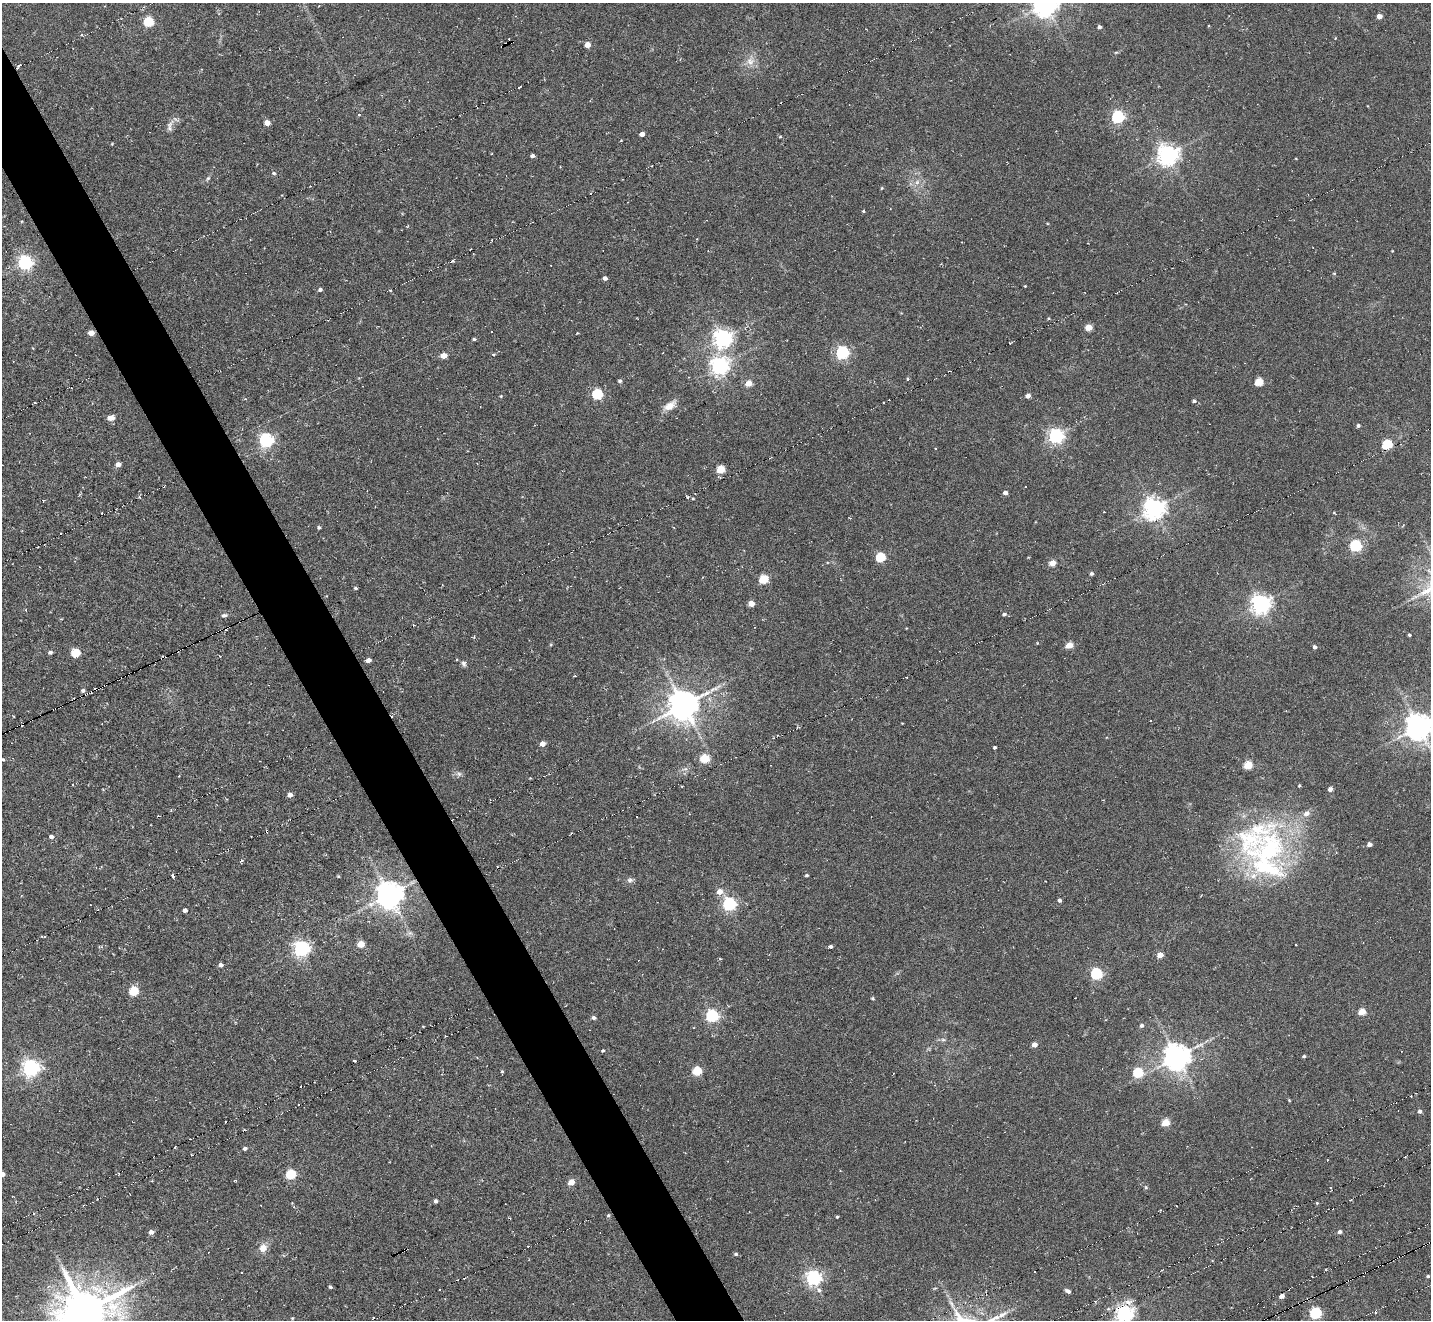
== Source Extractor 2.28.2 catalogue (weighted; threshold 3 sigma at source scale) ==
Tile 11 of 4 x 4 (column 3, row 3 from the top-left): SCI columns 2889-4317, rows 1614-2931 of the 5747 x 5738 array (HDU 1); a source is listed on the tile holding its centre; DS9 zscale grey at full resolution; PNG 1433 x 1322 px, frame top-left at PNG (2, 3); no overlay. Shown black and unused: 4% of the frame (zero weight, under 6 of 11 exposures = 2% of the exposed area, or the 3 px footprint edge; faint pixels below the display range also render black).
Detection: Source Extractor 2.28.2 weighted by HDU 2 'WHT'; one run over the whole footprint, this tile lists its part. Background -0.42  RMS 0.008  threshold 0.0326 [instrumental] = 3 sigma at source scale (4.09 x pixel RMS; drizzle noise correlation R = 1.36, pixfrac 0.8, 0.05/0.05 arcsec/px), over >= 5 px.
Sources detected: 215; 38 cosmic-ray / hot-pixel residue — not listed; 5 inside a brighter listed object's ellipse — not listed separately; the other 172 listed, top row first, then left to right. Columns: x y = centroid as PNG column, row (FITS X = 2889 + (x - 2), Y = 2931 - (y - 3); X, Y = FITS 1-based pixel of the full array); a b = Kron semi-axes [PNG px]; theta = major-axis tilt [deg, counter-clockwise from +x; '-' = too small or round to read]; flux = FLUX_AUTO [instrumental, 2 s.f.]
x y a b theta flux
1045 4 9 8 - 800
1379 16 4 4 - 6.4
148 22 5 5 - 52
1099 27 4 3 - 2
587 45 4 4 - 8.3
1116 52 6 3 19 0.83
750 61 12 11 - 6.8
19 66 4 3 - 2.8
520 87 3 2 - 1
359 115 4 4 - 0.77
1118 117 6 5 - 130
267 123 4 4 - 7.9
170 126 19 7 77 4.1
642 134 4 4 - 4
780 137 4 4 - 0.77
1168 155 7 7 - 500
532 156 4 3 - 2.3
274 173 6 4 -18 1.4
208 178 8 4 54 1.4
917 182 8 5 46 2.5
882 188 4 4 - 0.68
863 211 3 3 - 0.74
1392 251 3 2 - 0.5
25 262 6 6 - 200
451 262 4 3 - 1.5
1334 273 5 3 - 0.65
605 278 4 4 - 2.3
1025 286 3 3 - 0.58
320 289 4 4 - 1.9
1049 318 4 4 - 0.74
1089 327 5 4 - 14
91 333 5 4 - 7.1
723 338 7 6 - 370
474 339 4 3 - 1.2
842 352 6 5 - 140
493 354 4 3 - 1.4
443 355 5 4 - 9.7
719 366 7 6 - 340
907 379 4 4 - 0.85
620 381 4 4 - 1.5
1259 382 5 4 - 26
749 383 5 5 - 8.9
597 394 5 5 - 61
501 396 4 4 - 0.66
1028 396 4 4 - 4.4
1194 401 5 4 - 1.5
670 406 17 8 35 7
111 418 9 6 8 3.6
1358 426 4 4 - 1.8
1056 436 6 6 - 220
266 440 6 6 - 180
1387 444 5 5 - 52
118 464 5 4 - 4.4
721 469 5 5 - 24
1005 492 4 4 - 4.2
139 496 4 3 - 1.3
688 497 4 3 - 1
693 499 4 3 - 0.58
1154 508 7 7 - 560
1334 513 4 3 - 0.6
319 527 4 3 - 1.3
1355 545 5 5 - 98
880 557 5 5 - 42
1052 563 5 4 - 11
1091 574 4 4 - 1.6
763 579 5 5 - 34
355 588 4 3 - 1.1
751 603 4 4 - 10
1261 604 7 6 - 430
26 610 4 3 - 0.53
1004 614 5 4 - 1.9
224 615 9 5 12 1.8
1409 635 3 3 - 1.1
551 645 4 4 - 0.78
1069 645 5 4 - 15
1315 647 4 4 - 1.8
50 652 5 4 - 1.7
75 653 5 5 - 27
368 660 4 4 - 3.3
464 664 7 6 - 1.9
574 676 5 3 - 0.61
907 677 2 2 - 0.88
83 690 7 6 - 2.4
90 692 6 2 24 19
683 705 10 9 - 1200
54 709 4 3 - 6.7
1419 727 8 8 - 880
542 744 5 4 - 5.9
994 747 3 3 - 1.2
705 758 5 5 - 37
3 759 4 3 - 0.98
1248 765 5 5 - 25
459 774 7 6 - 2
530 778 3 3 - 0.51
73 784 3 3 - 0.79
1299 786 3 3 - 0.88
1330 789 4 4 - 3.8
290 795 4 4 - 4.3
267 831 4 2 - 1.1
51 837 5 4 - 2.7
1369 844 4 4 - 3.8
1269 850 60 37 48 120
241 860 5 3 - 1.2
173 875 4 3 - 3.4
807 875 4 3 - 1.2
338 876 4 3 - 0.71
630 880 8 7 - 2.2
719 892 6 5 - 6.8
389 895 8 8 - 960
1060 900 4 4 - 2.1
729 904 6 5 - 160
185 910 4 4 - 2.7
410 933 8 6 -19 2.3
45 937 5 4 - 1.3
361 944 5 4 - 13
1296 945 2 2 - 0.63
830 946 4 3 - 1.9
301 949 6 6 - 250
1160 955 4 4 - 10
221 965 4 4 - 2.9
1096 974 5 5 - 94
133 991 5 5 - 37
872 998 5 4 - 0.92
1362 1011 5 4 - 17
712 1016 6 5 - 130
594 1018 4 4 - 2.4
1142 1025 5 4 - 2
943 1040 7 4 -2 1.4
1034 1044 4 4 - 6
603 1051 4 4 - 0.95
1304 1056 4 3 - 1.3
1177 1057 8 8 - 880
355 1061 3 2 - 1.3
31 1068 7 6 - 300
697 1071 5 5 - 36
502 1072 5 2 - 1.2
1138 1073 5 5 - 43
1411 1096 3 2 - 0.66
1289 1100 4 3 - 0.62
1420 1111 4 4 - 2.3
1165 1123 5 5 - 19
244 1129 4 3 - 0.72
245 1149 4 4 - 1.9
1327 1160 2 2 - 0.49
2 1174 4 4 - 5.6
291 1174 5 5 - 48
571 1182 5 4 - 8.9
1146 1187 5 4 - 0.94
436 1201 4 4 - 1.6
1317 1203 4 3 - 0.82
608 1215 5 4 - 1.1
837 1217 3 3 - 0.96
510 1218 3 2 - 0.7
151 1232 5 4 - 3.6
1340 1232 5 4 - 2.2
263 1248 11 9 62 6.2
736 1254 5 4 - 1.2
1325 1269 4 3 - 0.58
1428 1276 4 3 - 1.1
813 1278 6 6 - 230
330 1287 4 3 - 1.2
439 1289 2 2 - 0.94
819 1290 8 7 - 2.8
1068 1291 7 4 -29 2
1282 1296 4 4 - 4.5
1127 1302 14 8 4 5.5
952 1304 15 5 -63 4.3
1108 1309 6 5 - 0.96
85 1311 19 17 15 2600
1315 1313 6 5 - 86
1124 1314 6 6 - 330
292 1318 3 3 - 0.66
Overlapping masked pixels (flux is a lower limit): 3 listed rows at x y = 19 66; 90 692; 54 709
Isophote crosses this tile's border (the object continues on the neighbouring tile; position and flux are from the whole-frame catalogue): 6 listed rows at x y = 1045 4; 1419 727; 3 759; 2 1174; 85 1311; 1124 1314